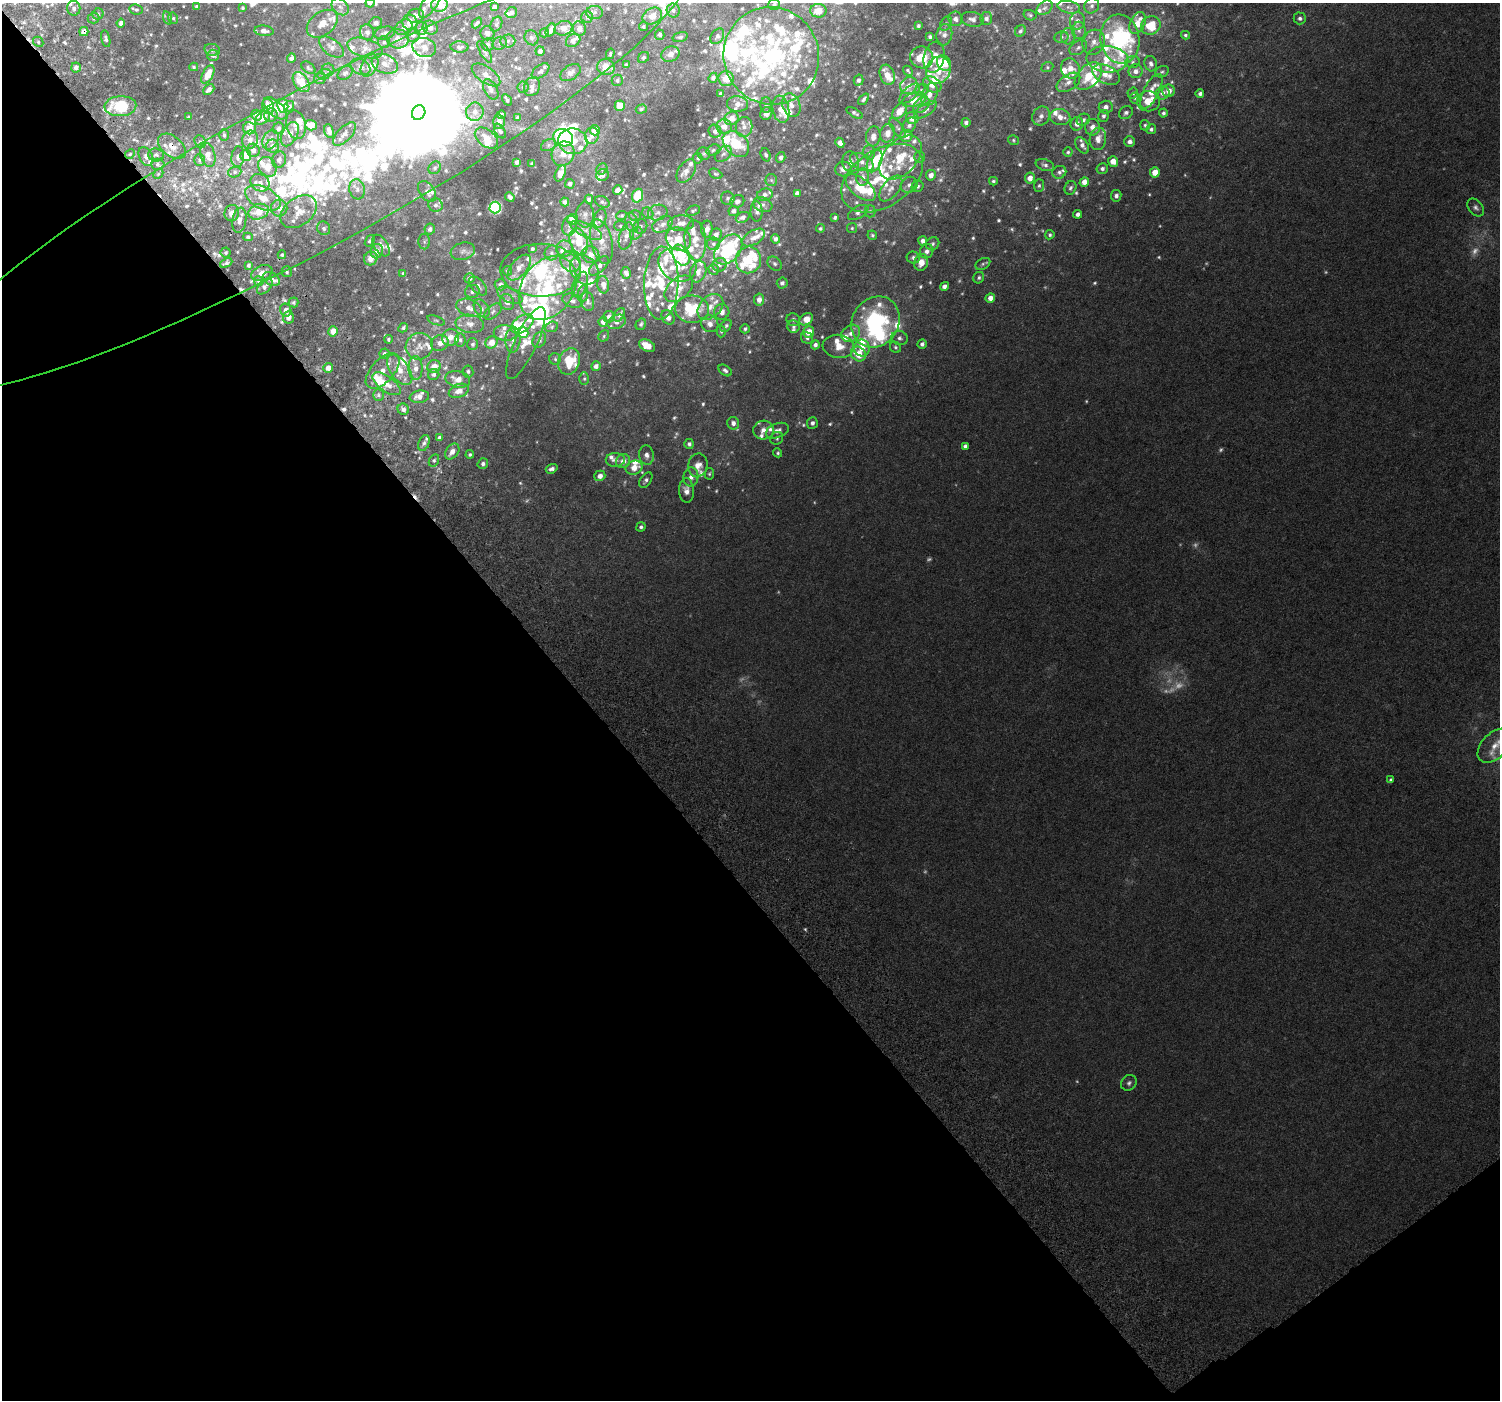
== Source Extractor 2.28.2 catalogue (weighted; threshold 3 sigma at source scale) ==
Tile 14 of 4 x 4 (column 2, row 4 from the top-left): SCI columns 1596-3093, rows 223-1620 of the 6193 x 6098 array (HDU 1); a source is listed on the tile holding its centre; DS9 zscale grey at full resolution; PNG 1502 x 1402 px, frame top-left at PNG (2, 3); each listed source drawn as its Kron ellipse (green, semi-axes under 4 px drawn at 4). Shown black and unused: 41% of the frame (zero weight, under 5 of 10 exposures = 6% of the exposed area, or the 3 px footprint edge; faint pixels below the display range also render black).
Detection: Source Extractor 2.28.2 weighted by HDU 2 'WHT'; one run over the whole footprint, this tile lists its part. Background 0.00148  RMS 8.0e-04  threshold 0.00325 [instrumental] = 3 sigma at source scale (4.09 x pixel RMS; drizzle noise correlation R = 1.36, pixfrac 0.8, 0.0396/0.0396 arcsec/px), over >= 5 px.
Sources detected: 862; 37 too faint to see at this stretch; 10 inside a brighter object's white glare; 3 cosmic-ray / hot-pixel residue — neither listed nor drawn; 193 inside a brighter listed object's ellipse — not listed separately; of the other 619, all 500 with FLUX_AUTO >= 0.107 (the completeness limit of this list) listed and drawn (119 fainter detections not listed), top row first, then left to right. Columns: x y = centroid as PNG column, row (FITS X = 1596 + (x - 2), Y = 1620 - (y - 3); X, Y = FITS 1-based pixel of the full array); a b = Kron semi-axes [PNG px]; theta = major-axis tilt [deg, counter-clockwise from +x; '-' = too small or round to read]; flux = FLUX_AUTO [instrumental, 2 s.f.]
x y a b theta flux
370 3 4 4 - 0.2
430 3 17 7 57 0.51
439 4 8 7 - 1
774 4 6 5 - 0.2
197 6 4 3 - 0.2
1092 6 8 7 - 0.27
340 7 10 7 -44 0.37
494 7 4 4 - 0.3
1069 7 11 6 -12 0.28
74 8 7 6 - 0.3
243 8 4 3 - 0.12
1044 8 9 6 38 0.24
136 10 7 5 -10 0.15
673 10 7 6 - 0.21
818 11 8 7 - 1.2
595 12 8 6 2 0.22
511 13 6 5 - 0.21
98 14 5 5 - 0.15
1030 15 7 5 -17 0.14
416 16 8 7 - 0.27
652 16 10 8 27 0.77
587 17 6 6 - 0.12
93 18 6 5 - 0.13
168 18 7 4 -72 0.12
173 18 6 5 - 0.13
1300 18 6 6 - 0.23
955 19 7 7 - 0.35
972 19 11 7 -10 0.34
986 19 6 6 - 0.28
1077 21 8 7 - 0.37
410 22 8 7 - 0.73
121 23 4 4 - 0.33
376 23 6 5 - 0.25
477 23 6 3 47 0.12
1138 23 11 7 64 1.2
322 24 17 11 37 0.96
496 24 8 5 65 0.15
946 24 8 5 63 0.17
1151 25 10 9 - 1.7
918 26 4 3 - 0.15
404 27 9 7 33 0.36
430 27 8 6 -25 0.37
643 27 4 4 - 0.12
563 28 9 7 14 0.61
421 29 6 6 - 0.21
579 29 7 6 - 0.45
550 30 7 4 65 0.37
1079 30 9 6 -90 0.25
264 31 9 5 -6 0.3
1020 31 6 5 - 0.18
84 32 5 4 - 0.53
367 32 8 7 - 0.34
385 33 10 6 14 0.21
487 33 7 7 - 0.39
544 33 5 4 - 0.12
413 35 7 7 - 0.29
660 35 5 5 - 0.19
944 35 11 8 78 0.4
1185 35 4 4 - 0.11
717 36 8 6 56 0.22
1068 36 8 7 - 0.26
680 37 8 4 15 0.14
930 37 4 4 - 0.15
1061 37 7 5 13 0.19
531 38 8 6 -61 0.22
106 39 9 4 -76 0.19
398 39 11 9 -14 0.53
1120 39 25 19 -81 9.3
573 40 8 6 37 0.37
508 41 7 6 - 0.26
38 42 5 4 - 0.12
384 42 6 6 - 0.14
1094 42 13 11 65 0.71
500 43 7 6 - 0.22
488 44 6 6 - 0.18
331 47 14 7 -36 0.45
424 47 12 9 -19 0.6
460 47 9 5 -2 0.2
365 48 18 9 -16 0.66
1078 48 10 6 34 0.26
212 50 8 6 -11 0.19
540 51 5 4 - 0.31
485 52 12 4 -60 0.17
610 54 5 3 - 0.11
671 54 9 7 19 0.36
213 55 6 5 - 0.22
771 56 49 47 -67 13
644 57 6 5 - 0.15
922 57 11 11 - 1.5
934 57 15 10 77 0.9
291 58 5 4 - 0.17
1107 59 21 13 -4 1.8
1132 62 7 5 17 0.17
944 63 8 6 -55 1.1
385 64 13 9 -22 0.57
1151 64 8 6 -75 0.25
626 65 4 4 - 0.15
370 66 12 7 60 0.44
76 67 5 4 - 0.4
194 67 4 3 - 0.11
360 67 10 7 -29 0.34
606 67 9 7 -17 0.97
1047 67 6 5 - 0.11
308 68 8 5 -38 0.13
1070 68 10 9 - 0.9
328 70 6 6 - 0.16
938 70 14 12 67 0.98
540 71 10 6 37 0.22
908 71 5 3 - 0.11
1136 71 7 7 - 0.39
1162 72 7 5 27 0.14
345 73 8 6 38 0.19
570 73 11 7 34 0.38
208 74 10 5 62 1.2
324 74 7 5 16 0.13
486 75 16 8 -35 0.52
887 75 10 7 -72 0.64
1106 75 15 9 -25 0.93
1088 76 16 10 45 1.9
713 78 5 4 - 0.22
320 79 5 5 - 0.16
726 79 8 7 - 1.1
617 80 6 5 - 0.15
858 80 5 4 - 0.2
301 82 11 7 -55 1
1068 82 13 7 33 0.49
909 85 9 8 - 0.46
932 85 10 7 -30 0.74
532 86 10 8 65 0.34
523 87 5 5 - 0.15
491 89 11 6 -61 0.33
209 90 6 4 43 0.36
922 90 7 5 24 0.16
1151 91 19 7 63 1.1
1169 91 6 6 - 0.54
1133 93 5 5 - 0.14
1163 93 7 6 - 0.36
721 94 4 3 - 0.18
910 94 13 6 43 0.31
1200 94 4 4 - 0.22
929 95 11 7 68 0.53
1135 98 5 5 - 0.11
864 99 7 4 49 0.17
507 100 6 3 -58 0.14
914 100 12 7 18 1.5
1148 101 11 10 - 1.5
737 104 10 8 -4 0.46
766 105 8 5 90 0.2
791 105 12 9 -70 0.52
921 105 9 6 39 0.26
120 106 16 10 3 3.8
268 106 8 5 -69 0.62
283 106 7 5 -78 2.1
289 106 5 5 - 0.19
620 106 5 5 - 1
1106 107 7 6 - 0.34
275 108 14 7 -42 0.48
641 109 6 4 18 0.11
781 109 13 8 -80 0.94
925 110 13 6 34 0.31
900 111 9 5 48 1
475 112 9 8 - 0.54
419 113 8 6 61 720
855 113 9 4 -30 0.18
1126 113 7 6 - 0.22
1163 113 4 4 - 0.16
766 114 6 5 - 0.53
257 115 5 5 - 0.32
271 115 7 6 - 0.31
501 115 4 4 - 0.24
1041 116 10 8 59 0.35
1103 116 6 5 - 0.19
188 117 3 3 - 0.11
1060 117 10 8 -14 0.53
263 118 8 5 39 0.66
518 118 3 3 - 0.16
732 118 7 6 - 0.69
912 118 6 6 - 0.77
1083 120 7 5 28 0.2
499 122 7 6 - 0.4
966 123 4 4 - 0.22
1077 124 7 6 - 0.46
296 125 14 9 -76 0.58
311 125 6 5 - 1.2
909 125 8 6 56 0.25
1145 125 5 4 - 0.13
724 127 7 7 - 0.59
744 127 10 8 82 0.42
1092 127 8 7 - 0.5
250 128 6 6 - 0.58
278 128 6 5 - 0.2
898 128 12 5 -54 0.25
1151 129 5 4 - 0.19
595 130 5 5 - 0.89
329 131 7 4 -76 0.35
500 131 8 5 -55 0.18
715 131 6 6 - 0.28
888 133 9 7 72 0.73
290 134 13 7 63 0.52
344 134 15 7 46 0.46
224 135 6 4 -89 0.14
592 136 8 7 - 0.29
873 136 10 7 83 0.53
906 136 6 6 - 0.59
486 138 13 8 -39 0.72
563 138 10 8 -18 7
1098 139 11 8 81 0.59
250 140 9 8 - 0.46
270 140 10 7 62 0.34
1013 140 5 4 - 0.12
573 141 14 13 - 1.3
200 142 7 5 -66 0.16
1130 142 5 5 - 0.29
840 143 5 4 - 0.38
736 144 15 11 -44 3
548 145 8 5 28 0.2
1082 145 9 6 -56 0.33
172 146 16 10 -38 0.94
272 146 6 6 - 0.44
253 150 7 6 - 0.36
713 150 7 5 20 0.13
869 152 7 6 - 0.17
1068 152 5 4 - 0.13
130 154 5 4 - 0.11
563 154 12 11 - 0.84
704 154 7 6 - 0.13
723 154 10 6 41 0.27
156 155 8 6 -4 0.27
208 155 12 7 -75 0.77
246 155 5 5 - 2
766 155 7 4 -69 0.16
146 156 10 6 -64 0.35
238 157 10 6 85 0.29
781 157 5 4 - 0.24
920 157 6 5 - 0.13
698 158 5 4 - 0.13
900 158 26 16 48 2.3
199 160 6 5 - 0.19
279 160 8 7 - 0.26
875 161 12 6 64 2.1
1113 161 5 5 - 0.72
517 162 4 4 - 0.26
850 162 10 8 -81 0.44
862 162 13 7 -30 0.48
157 164 7 5 -1 0.23
532 164 4 4 - 0.13
1045 165 9 5 -18 0.22
267 167 10 8 -54 0.99
435 168 7 5 47 0.18
602 169 6 5 - 0.13
843 169 8 7 - 0.41
1102 169 6 5 - 0.21
686 171 13 8 57 0.44
235 172 7 5 22 0.19
1059 172 7 6 - 0.21
1155 172 5 5 - 1
305 173 434 77 29 280
560 173 8 5 66 0.59
158 174 6 4 46 0.12
716 174 7 4 -26 0.13
603 175 6 5 - 0.31
931 175 5 5 - 0.46
863 177 8 6 85 0.35
882 178 45 28 33 5.5
1030 178 5 5 - 0.55
771 180 6 6 - 0.15
993 181 4 3 - 0.12
1084 182 5 4 - 0.5
260 183 10 8 -32 0.52
570 184 5 4 - 0.27
909 185 9 7 39 0.3
917 186 6 5 - 0.18
1039 186 6 5 - 0.14
860 188 18 9 -40 2.1
891 188 15 8 50 0.58
1071 188 7 5 68 0.18
357 189 10 7 -75 0.35
618 190 5 4 - 0.72
427 191 11 7 -55 0.4
797 193 4 4 - 0.29
765 194 8 6 15 0.26
638 196 7 5 69 2.3
1116 196 6 5 - 0.27
510 197 5 4 - 0.19
263 198 19 11 -26 1.3
728 198 7 6 - 0.19
589 199 4 4 - 0.22
737 201 7 6 - 0.3
565 202 4 4 - 0.24
602 202 7 5 -26 0.18
435 205 7 6 - 0.21
763 205 10 7 -19 0.27
495 207 6 5 - 13
279 208 8 8 - 0.7
1476 208 10 7 -51 0.27
693 211 7 4 27 0.13
733 211 5 5 - 0.22
870 211 6 5 - 0.14
259 212 10 7 21 1.6
299 212 20 13 36 1.1
757 212 10 6 -88 0.25
858 212 11 6 29 0.31
232 213 8 7 - 0.55
648 213 6 5 - 0.12
658 213 10 7 17 0.34
1078 214 4 4 - 0.26
585 215 13 8 90 0.41
622 215 5 4 - 0.11
635 215 5 5 - 0.11
743 217 7 5 24 0.23
600 218 9 6 73 0.29
835 218 4 3 - 0.14
572 219 5 5 - 0.9
239 220 12 7 82 0.47
632 222 10 6 -70 0.26
681 223 13 7 2 0.52
663 224 11 7 29 0.38
570 226 10 7 77 0.41
620 226 6 5 - 0.13
640 226 7 6 - 0.18
324 228 7 6 - 0.21
820 228 4 4 - 0.13
852 228 5 5 - 0.11
430 229 5 5 - 0.28
707 229 8 5 86 0.5
586 230 17 6 -25 0.52
636 233 7 5 44 0.14
716 235 6 6 - 0.37
872 235 5 4 - 0.11
1050 235 5 4 - 0.14
626 236 14 7 74 0.41
248 237 5 4 - 0.12
754 238 13 7 31 0.48
678 239 13 11 -31 1.3
775 239 4 4 - 0.28
370 241 6 4 55 0.15
579 241 13 8 -72 2.4
695 241 20 10 -87 1.1
923 241 4 4 - 0.33
424 242 7 6 - 0.14
602 242 23 10 -77 0.91
713 244 6 6 - 0.19
933 244 7 6 - 0.18
381 246 12 6 -57 0.38
532 249 4 3 - 0.14
565 249 8 8 - 0.33
728 249 17 11 50 8
377 251 7 6 - 0.41
463 251 12 8 16 0.34
927 251 7 6 - 0.3
226 253 5 5 - 0.13
551 253 7 7 - 0.23
282 255 4 3 - 0.11
591 255 9 8 - 0.47
681 255 11 8 -58 2.3
371 258 7 6 - 0.67
913 258 7 6 - 0.2
748 260 13 12 - 1.7
571 262 11 9 -49 0.66
921 262 8 6 67 0.73
226 263 6 4 25 0.17
775 264 8 6 -45 0.17
983 264 8 5 29 0.15
248 265 3 3 - 0.15
677 265 20 16 -28 1.6
720 265 7 6 - 0.25
599 266 12 6 44 0.33
519 267 15 8 50 0.67
541 270 40 26 -1 7.9
584 270 16 13 -51 1.5
714 270 5 5 - 0.14
507 271 5 4 - 0.13
287 272 5 5 - 0.16
698 272 11 8 71 0.5
262 273 11 7 22 0.53
403 273 3 3 - 0.11
626 273 6 5 - 0.23
469 278 5 5 - 0.25
979 278 6 5 - 0.16
271 279 9 6 -29 0.49
259 281 5 5 - 0.14
661 283 36 17 88 2.7
782 283 5 5 - 0.25
500 285 6 5 - 0.28
580 285 13 7 71 0.47
603 285 9 6 -84 0.47
265 286 9 5 46 0.28
478 286 11 6 -48 0.31
944 286 5 4 - 0.29
548 288 34 26 56 6.4
679 289 16 10 40 0.7
472 291 7 6 - 0.24
583 294 8 5 81 0.16
510 295 14 7 -26 0.39
990 298 5 4 - 0.5
759 300 6 5 - 0.47
573 301 10 6 -18 0.27
588 301 10 6 -80 0.2
293 302 5 5 - 0.15
507 302 8 6 -62 0.37
710 307 15 10 45 0.71
469 308 13 8 -22 0.58
482 309 10 6 -53 0.29
692 309 17 13 -5 3
286 310 6 5 - 0.47
493 312 10 6 40 0.23
722 312 8 7 - 0.42
619 315 7 5 59 0.29
288 317 6 5 - 0.51
609 317 6 5 - 0.35
668 317 8 6 -60 0.44
806 319 7 5 31 1.2
436 320 9 4 -18 0.16
793 320 7 6 - 0.25
603 322 5 4 - 0.34
617 322 10 6 24 0.34
875 322 26 23 56 8.6
470 324 14 9 -8 0.64
522 324 12 8 37 0.94
641 324 6 5 - 0.16
710 324 9 8 - 0.46
726 326 7 4 51 0.15
552 327 6 5 - 0.11
794 327 6 6 - 0.2
403 328 5 4 - 0.14
745 329 4 4 - 0.15
333 331 5 5 - 0.73
721 331 6 4 86 0.11
523 332 6 5 - 2.4
809 332 6 5 - 1
505 333 11 8 -4 0.4
851 333 10 8 34 0.5
604 336 6 5 - 0.11
450 337 9 8 - 0.66
807 338 6 5 - 0.18
900 338 8 7 - 0.25
388 339 4 4 - 0.14
460 340 6 5 - 0.18
513 340 13 7 87 0.44
539 340 8 6 59 0.25
491 342 6 5 - 0.8
440 343 9 7 30 0.5
526 343 39 11 65 1.2
473 344 6 5 - 0.19
922 344 5 4 - 0.24
815 345 4 4 - 0.25
419 346 14 13 - 0.81
647 346 8 5 -27 0.97
838 346 16 11 -6 0.9
895 347 6 5 - 0.12
862 348 8 7 - 0.76
384 354 5 5 - 0.18
858 354 8 7 - 1.2
555 359 6 5 - 0.15
569 361 13 10 70 1.9
596 366 5 4 - 0.32
434 367 7 6 - 0.87
328 368 5 4 - 0.6
415 368 12 7 -89 0.54
400 370 17 9 -54 1
725 370 7 5 -37 0.2
383 371 21 11 48 1.2
468 371 6 5 - 0.15
434 375 6 5 - 0.19
458 379 12 8 -13 0.79
584 379 6 5 - 0.11
387 384 16 7 -36 0.8
459 391 10 6 20 0.68
378 395 6 5 - 0.18
419 397 10 6 8 0.49
403 409 6 5 - 0.29
733 423 6 5 - 0.36
812 423 6 5 - 0.26
764 430 10 9 - 0.51
777 431 12 7 21 0.43
439 437 4 4 - 0.2
777 438 7 6 - 0.15
424 443 8 5 69 0.22
689 444 5 5 - 0.19
965 446 4 4 - 0.23
452 451 9 6 52 0.51
778 453 5 4 - 0.11
470 454 4 3 - 0.12
646 455 9 7 -80 0.41
434 460 7 5 63 0.16
615 460 9 7 -1 0.32
623 461 7 6 - 0.57
483 464 5 5 - 0.24
698 465 12 9 77 0.65
634 468 9 7 22 0.78
552 469 6 4 20 0.24
709 474 5 5 - 0.11
600 476 5 5 - 0.44
691 477 9 7 87 0.46
646 480 8 5 54 0.2
686 490 12 7 -87 0.51
641 527 5 4 - 0.17
1495 746 20 12 45 1.3
1391 780 4 3 - 0.17
1129 1083 8 7 - 0.23
Overlapping masked pixels (flux is a lower limit): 3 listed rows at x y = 84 32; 172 146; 305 173
Isophote crosses this tile's border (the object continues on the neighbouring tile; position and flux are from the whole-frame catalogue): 7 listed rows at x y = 370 3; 430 3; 439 4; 1092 6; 136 10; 305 173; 1495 746